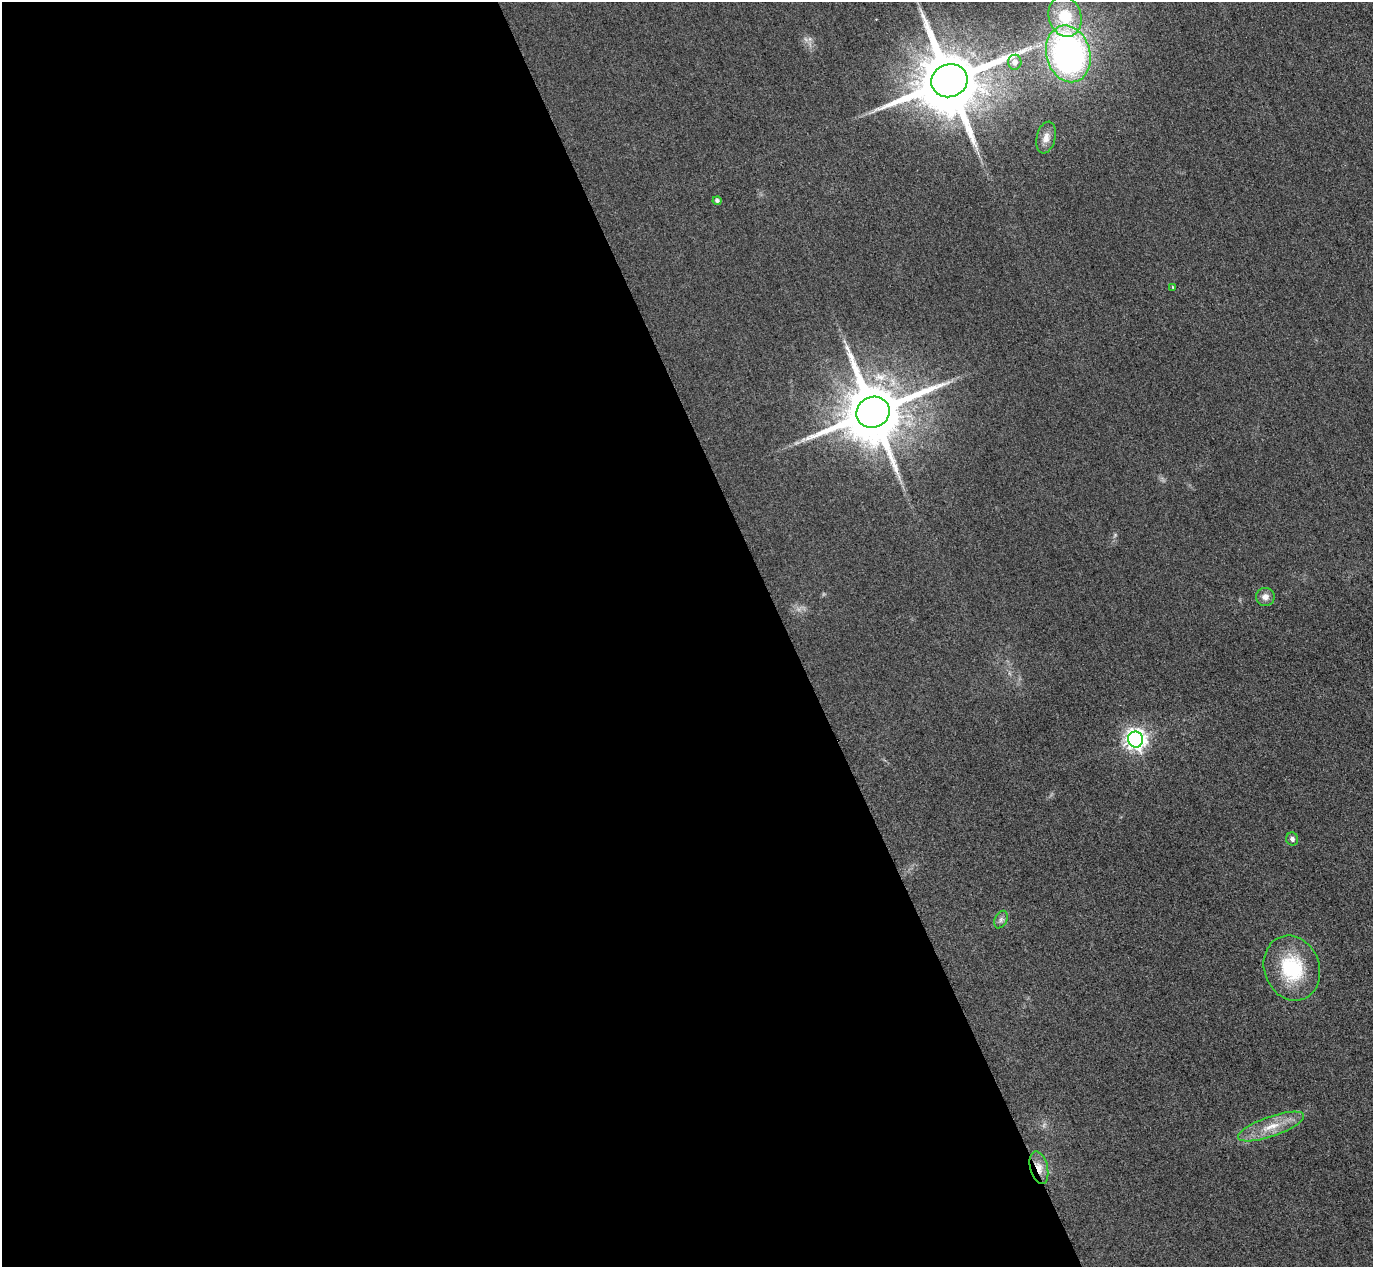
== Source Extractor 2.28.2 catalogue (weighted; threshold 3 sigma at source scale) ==
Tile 9 of 4 x 4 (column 1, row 3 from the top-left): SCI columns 31-1401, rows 1568-2832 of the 5546 x 5533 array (HDU 1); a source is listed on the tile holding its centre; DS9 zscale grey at full resolution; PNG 1375 x 1269 px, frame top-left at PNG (2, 2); each listed source drawn as its Kron ellipse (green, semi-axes under 4 px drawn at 4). Shown black and unused: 57% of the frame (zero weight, under 3 of 4 exposures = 3% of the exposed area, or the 3 px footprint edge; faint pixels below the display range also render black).
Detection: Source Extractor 2.28.2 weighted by HDU 2 'WHT'; one run over the whole footprint, this tile lists its part. Background 0.148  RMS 0.019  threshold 0.0859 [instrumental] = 3 sigma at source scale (4.5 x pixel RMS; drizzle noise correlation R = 1.50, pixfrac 1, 0.05/0.05 arcsec/px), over >= 5 px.
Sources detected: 17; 2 too faint to see at this stretch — neither listed nor drawn; the other 15 listed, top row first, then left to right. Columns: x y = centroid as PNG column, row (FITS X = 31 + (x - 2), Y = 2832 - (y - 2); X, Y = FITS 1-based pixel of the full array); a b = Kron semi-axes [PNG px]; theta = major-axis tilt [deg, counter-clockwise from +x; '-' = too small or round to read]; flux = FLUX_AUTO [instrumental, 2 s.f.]
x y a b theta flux
1065 17 21 16 -74 85
1068 54 29 22 -75 670
1015 62 7 6 - 13
949 81 18 16 22 21000
1046 138 16 9 77 14
717 201 4 4 - 5.1
1173 287 4 4 - 1.7
873 412 17 15 26 18000
1265 597 9 9 - 12
1136 739 8 7 - 1100
1292 839 6 6 - 6.3
1001 920 9 6 64 6.4
1292 968 33 27 -70 130
1271 1127 35 10 19 44
1039 1168 16 8 -75 21
Overlapping masked pixels (flux is a lower limit): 1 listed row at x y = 1039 1168